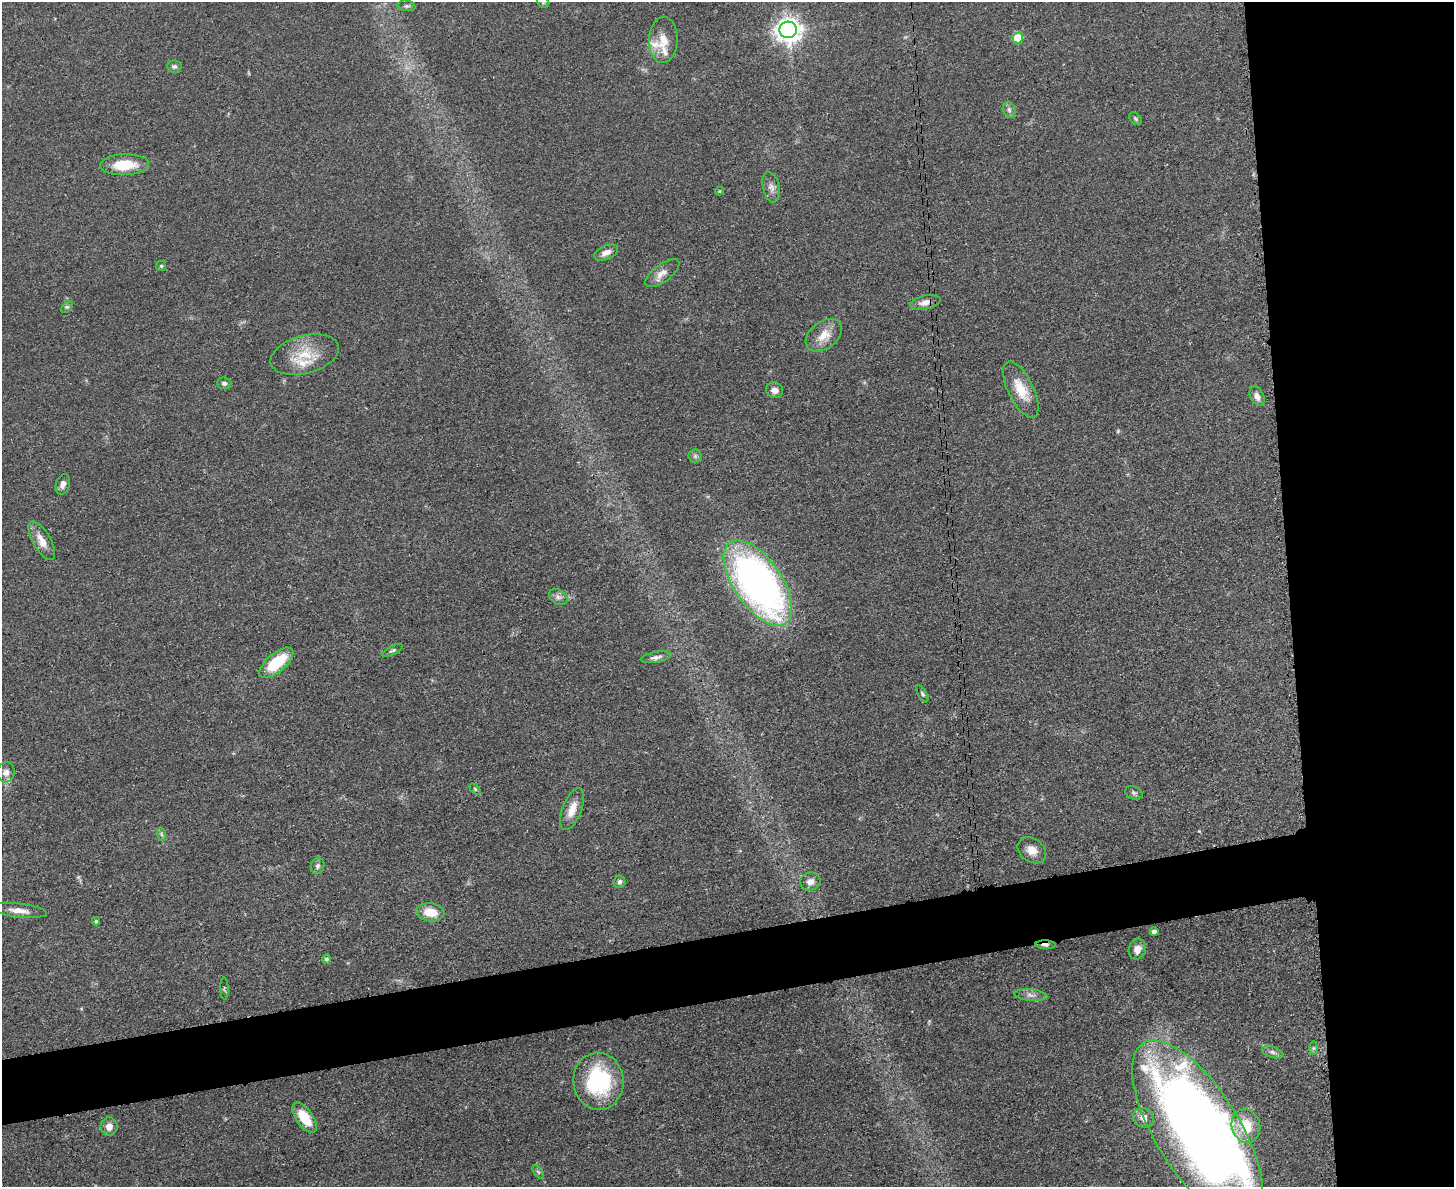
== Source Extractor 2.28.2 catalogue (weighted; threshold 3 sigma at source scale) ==
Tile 6 of 3 x 4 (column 3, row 2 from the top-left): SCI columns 3045-4496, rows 2383-3567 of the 4750 x 4765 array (HDU 1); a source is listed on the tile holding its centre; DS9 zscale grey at full resolution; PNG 1456 x 1189 px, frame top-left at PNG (2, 2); each listed source drawn as its Kron ellipse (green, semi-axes under 4 px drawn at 4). Shown black and unused: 16% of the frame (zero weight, under 3 of 4 exposures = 2% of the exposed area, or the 3 px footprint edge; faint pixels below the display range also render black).
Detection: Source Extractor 2.28.2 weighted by HDU 2 'WHT'; one run over the whole footprint, this tile lists its part. Background 0.0459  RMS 0.0051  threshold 0.0232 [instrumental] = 3 sigma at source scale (4.5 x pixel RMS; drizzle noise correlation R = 1.50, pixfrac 1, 0.05/0.05 arcsec/px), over >= 5 px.
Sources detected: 65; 1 too faint to see at this stretch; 2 inside a brighter object's white glare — neither listed nor drawn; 4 inside a brighter listed object's ellipse — not listed separately; the other 58 listed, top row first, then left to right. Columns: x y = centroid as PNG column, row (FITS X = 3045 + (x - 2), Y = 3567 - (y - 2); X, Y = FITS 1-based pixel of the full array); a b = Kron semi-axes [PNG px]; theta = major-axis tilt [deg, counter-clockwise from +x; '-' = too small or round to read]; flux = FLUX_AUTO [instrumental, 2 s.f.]
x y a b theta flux
543 2 6 5 - 0.9
407 6 9 5 -9 1.1
788 30 8 8 - 510
1018 38 5 5 - 19
663 40 23 14 88 9.2
174 66 7 6 - 1.2
1009 110 8 6 -70 1.5
1135 119 7 5 -42 0.93
124 165 24 10 2 15
771 187 15 8 -77 3
720 191 4 4 - 0.6
606 252 12 7 23 3.6
161 266 5 5 - 0.68
662 273 20 8 36 4.5
925 302 15 7 13 3.8
67 307 7 4 43 0.93
824 335 20 13 37 8
305 355 35 19 15 16
224 383 7 6 - 1.5
1021 389 31 12 -64 12
774 390 9 7 -23 2.9
1257 396 10 6 -65 2.8
695 456 6 6 - 1.3
63 484 10 7 74 2.5
42 541 22 8 -60 6.5
758 583 49 24 -55 240
558 597 10 7 -34 1.9
393 650 11 4 26 1.1
656 657 15 5 10 2.3
276 663 21 9 40 20
922 694 9 4 -60 1
6 772 10 8 76 3.2
475 789 6 4 -46 0.67
1134 793 9 6 -22 1.3
572 809 22 9 68 7.4
161 834 7 4 -72 1.1
1032 850 15 11 -35 6.1
318 866 8 6 73 1.6
619 882 6 6 - 1.5
810 882 10 9 - 3.6
19 911 28 7 -7 5.4
430 912 14 9 -8 10
96 921 4 3 - 0.89
1154 932 4 4 - 2.1
1045 945 10 4 -2 1.9
1137 949 10 8 72 4
326 959 4 4 - 1.1
224 989 11 3 -87 0.77
1031 995 16 5 -5 2.6
1313 1048 7 4 89 0.99
1272 1052 11 5 -19 1.9
598 1081 28 25 -85 49
305 1118 17 8 -54 13
1144 1118 11 9 -33 3.3
1246 1126 17 14 -74 14
109 1127 9 8 - 3.3
1198 1131 104 42 -58 580
538 1172 8 4 -53 0.89
Overlapping masked pixels (flux is a lower limit): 2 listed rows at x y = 925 302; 1045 945
Isophote crosses this tile's border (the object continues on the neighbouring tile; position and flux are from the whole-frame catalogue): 2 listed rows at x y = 543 2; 1198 1131